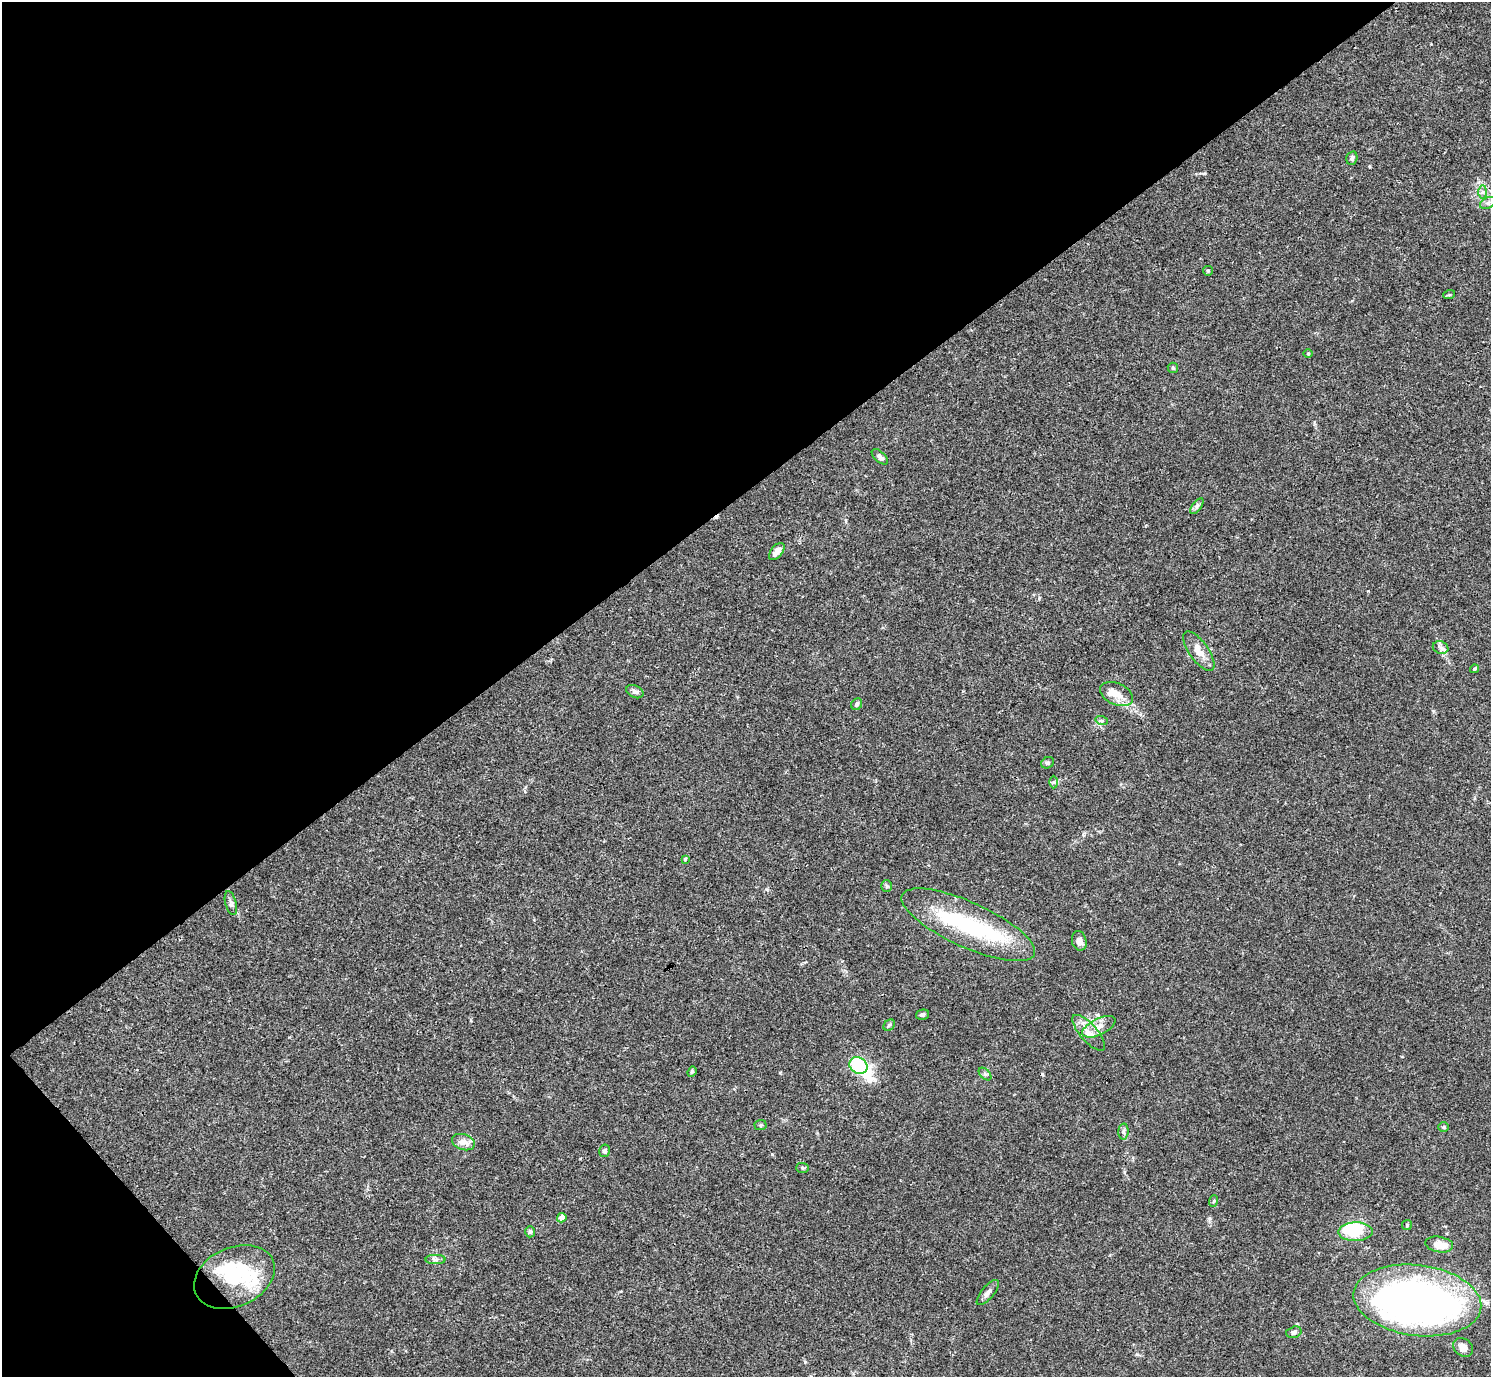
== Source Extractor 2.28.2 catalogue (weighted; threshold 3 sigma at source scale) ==
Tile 5 of 4 x 4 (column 1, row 2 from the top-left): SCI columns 2-1490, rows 2909-4283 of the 5961 x 5958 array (HDU 1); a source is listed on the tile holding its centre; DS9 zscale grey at full resolution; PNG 1493 x 1379 px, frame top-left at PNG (2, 2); each listed source drawn as its Kron ellipse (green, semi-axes under 4 px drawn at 4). Shown black and unused: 38% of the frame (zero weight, under 3 of 4 exposures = <1% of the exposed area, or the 3 px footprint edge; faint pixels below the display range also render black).
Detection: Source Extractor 2.28.2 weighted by HDU 2 'WHT'; one run over the whole footprint, this tile lists its part. Background 0.0165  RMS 0.0021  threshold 0.00959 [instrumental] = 3 sigma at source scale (4.5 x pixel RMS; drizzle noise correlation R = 1.50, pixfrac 1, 0.05/0.05 arcsec/px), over >= 5 px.
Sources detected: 60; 9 inside a brighter object's white glare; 1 cosmic-ray / hot-pixel residue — neither listed nor drawn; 1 inside a brighter listed object's ellipse — not listed separately; the other 49 listed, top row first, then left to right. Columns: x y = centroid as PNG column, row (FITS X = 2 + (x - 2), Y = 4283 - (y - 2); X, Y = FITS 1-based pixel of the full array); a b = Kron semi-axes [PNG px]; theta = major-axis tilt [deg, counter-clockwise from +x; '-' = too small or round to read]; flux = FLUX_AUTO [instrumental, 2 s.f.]
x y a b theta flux
1352 158 7 5 74 0.47
1483 192 7 4 90 0.47
1488 203 8 5 25 0.56
1208 271 5 4 - 0.27
1449 295 6 4 18 0.25
1308 353 5 3 - 0.19
1173 368 5 5 - 0.31
880 457 10 5 -41 0.74
1197 506 9 4 54 0.54
777 552 10 5 50 1.5
1441 648 8 6 -20 0.65
1199 651 23 9 -55 2.7
1474 669 4 3 - 0.3
635 692 9 6 -25 0.64
1117 694 17 10 -24 2.3
857 704 6 5 - 0.66
1102 721 6 4 -18 0.34
1047 763 7 5 28 0.42
1054 782 6 4 89 0.33
685 859 4 3 - 0.32
887 886 6 5 - 0.33
231 903 12 5 -75 0.61
968 925 72 22 -24 20
1079 941 10 7 -75 1.2
922 1015 7 5 13 0.49
889 1025 6 5 - 0.38
1099 1027 18 8 26 2
1089 1033 22 8 -49 2.5
858 1065 9 8 - 12
692 1072 5 4 - 0.29
985 1074 7 4 -44 0.47
760 1125 6 5 - 0.34
1444 1127 5 5 - 0.29
1123 1132 8 5 86 0.51
463 1142 12 7 -18 1.8
605 1151 6 5 - 0.45
803 1168 6 5 - 0.31
1213 1201 6 3 69 0.26
562 1218 5 4 - 1.7
1407 1225 5 5 - 0.26
530 1232 5 5 - 0.35
1355 1232 17 9 1 9.7
1439 1244 14 7 -9 2.7
436 1259 10 4 0 0.59
234 1277 42 29 24 13
988 1293 15 6 50 1
1417 1300 64 35 -7 130
1294 1332 8 5 15 0.49
1463 1347 11 8 -37 1.4